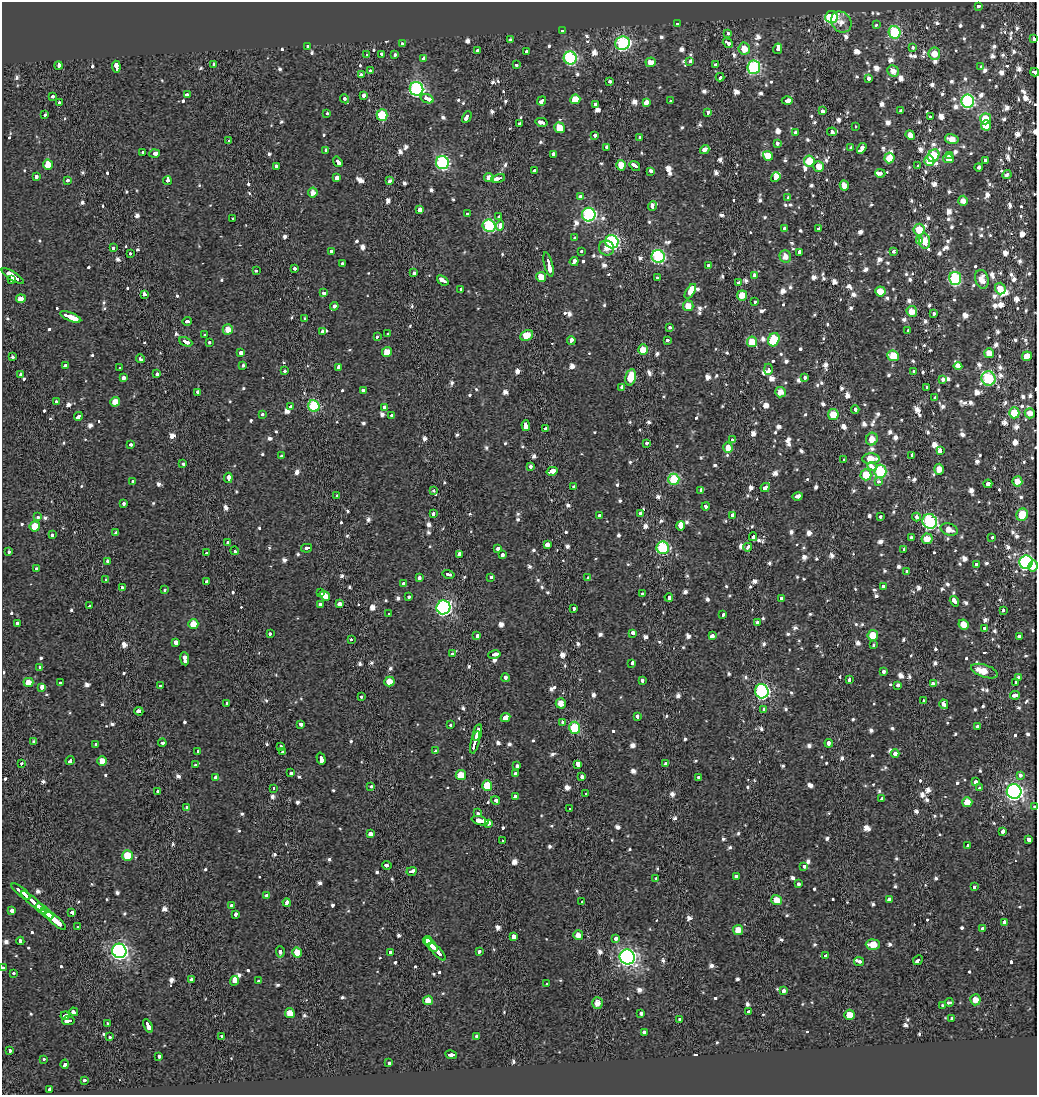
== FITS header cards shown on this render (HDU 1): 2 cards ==
NAXIS1  =                 1035
NAXIS2  =                 1093

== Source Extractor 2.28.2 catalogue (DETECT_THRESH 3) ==
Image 1035 x 1093 px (HDU 1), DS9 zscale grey, 1 PNG px = 1 image px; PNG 1039 x 1097 px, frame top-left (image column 1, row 1093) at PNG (2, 2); each listed source drawn as its Kron ellipse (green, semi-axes under 4 px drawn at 4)
Background -0.0593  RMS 0.04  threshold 0.12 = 3 sigma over >= 5 px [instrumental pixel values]
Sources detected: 1271; of the 1271, the 500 brightest by FLUX_AUTO listed and drawn (771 fainter detections omitted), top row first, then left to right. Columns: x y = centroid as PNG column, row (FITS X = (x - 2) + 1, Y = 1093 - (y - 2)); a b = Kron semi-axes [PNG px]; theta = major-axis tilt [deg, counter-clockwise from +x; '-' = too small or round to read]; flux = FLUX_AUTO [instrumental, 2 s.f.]
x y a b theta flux
979 6 3 3 - 33
831 17 6 6 - 490
841 22 11 9 -49 23
677 23 3 3 - 24
876 25 4 3 - 41
562 31 4 3 - 33
895 32 6 6 - 270
728 33 3 3 - 30
1033 38 4 3 - 110
510 40 3 3 - 27
402 43 3 3 - 40
622 43 7 6 - 420
728 43 5 3 - 48
308 46 4 3 - 35
913 48 3 3 - 24
744 49 6 5 - 40
778 49 5 3 - 55
477 51 3 3 - 61
526 51 3 3 - 29
367 54 3 3 - 24
382 54 4 3 - 28
934 54 6 6 - 34
395 55 3 3 - 42
423 58 3 3 - 38
570 58 6 6 - 390
690 61 4 3 - 36
651 62 5 5 - 25
214 64 4 3 - 23
58 65 4 3 - 58
516 65 4 3 - 25
716 65 3 3 - 77
116 67 6 3 -87 540
754 67 7 6 - 400
981 67 4 3 - 30
370 70 3 3 - 23
893 71 6 5 - 25
1035 72 4 3 - 60
361 75 3 3 - 37
720 77 4 3 - 44
868 78 3 3 - 39
609 82 3 3 - 64
416 89 7 7 - 560
187 94 4 3 - 82
364 95 3 3 - 65
53 96 3 3 - 26
345 99 5 3 - 44
427 99 7 3 -19 160
575 99 5 5 - 52
787 100 5 3 - 120
542 101 5 3 - 90
670 101 3 3 - 24
968 101 6 6 - 500
59 102 3 3 - 32
646 103 4 3 - 150
595 104 3 3 - 37
822 111 4 3 - 51
901 111 3 3 - 30
707 112 4 3 - 52
327 113 3 3 - 25
45 115 3 3 - 110
382 115 5 5 - 150
467 117 6 3 62 95
930 117 3 3 - 33
986 119 5 5 - 68
541 122 6 3 -14 83
520 124 4 3 - 61
986 125 5 5 - 45
855 126 3 3 - 56
559 128 5 5 - 54
796 132 4 3 - 44
832 132 5 4 - 73
595 135 3 3 - 170
910 135 5 4 - 25
640 137 4 3 - 34
952 139 7 5 -13 33
229 141 3 3 - 32
777 143 4 3 - 27
607 147 3 3 - 51
851 148 3 3 - 38
862 148 6 3 57 480
705 149 5 4 - 93
326 150 3 3 - 77
142 152 3 3 - 30
155 153 5 3 - 180
554 154 4 3 - 68
949 155 4 3 - 32
768 156 5 5 - 39
933 156 7 5 55 160
889 158 5 5 - 48
949 159 5 4 - 26
985 160 4 3 - 54
809 161 5 5 - 59
929 161 5 5 - 43
338 162 5 3 - 79
442 163 6 6 - 450
48 165 5 5 - 58
621 165 5 4 - 46
276 166 3 3 - 37
635 166 6 3 -37 130
819 166 5 5 - 27
918 166 3 3 - 22
978 167 4 3 - 85
534 171 4 3 - 44
651 171 4 3 - 68
880 173 5 3 - 76
1007 175 4 3 - 46
36 176 4 3 - 33
776 177 5 4 - 220
337 178 4 3 - 170
489 178 5 4 - 22
498 178 7 3 12 110
67 181 4 3 - 33
167 181 4 3 - 49
390 181 4 3 - 37
844 185 5 4 - 35
313 193 5 5 - 22
580 197 4 3 - 140
788 198 4 3 - 46
963 201 5 4 - 23
652 206 5 4 - 79
419 210 3 3 - 1000
468 213 3 3 - 38
589 215 7 7 - 490
499 216 3 3 - 26
233 219 3 3 - 25
500 225 5 3 - 55
489 226 6 6 - 330
784 228 3 3 - 24
819 228 3 3 - 30
919 230 6 5 - 52
575 238 4 3 - 33
919 240 3 3 - 38
925 241 7 5 -82 36
612 242 7 6 - 510
113 248 3 3 - 34
606 248 8 7 - 23
331 251 3 3 - 28
581 251 4 3 - 30
894 251 3 3 - 26
799 252 4 3 - 78
130 253 3 2 - 37
785 256 6 5 - 27
658 257 6 6 - 410
574 261 5 3 - 79
342 264 3 3 - 30
548 264 13 3 -76 210
708 265 3 3 - 30
294 269 3 3 - 24
256 271 3 3 - 28
414 273 3 3 - 49
13 276 13 3 -33 470
754 276 4 3 - 130
541 277 5 5 - 35
657 278 3 3 - 21
955 278 6 6 - 310
982 279 9 6 -75 32
11 280 3 3 - 67
443 280 6 3 -37 170
738 282 4 3 - 51
1000 288 6 5 - 36
461 289 3 3 - 96
690 291 8 4 59 420
880 292 5 5 - 43
324 293 4 3 - 70
144 294 4 3 - 130
742 295 5 5 - 33
21 299 5 4 - 27
755 302 3 3 - 22
334 306 4 4 - 39
688 306 5 5 - 32
912 311 5 5 - 32
934 313 3 3 - 25
71 317 11 3 -21 490
305 319 4 3 - 30
187 321 5 3 - 160
670 328 3 3 - 25
228 329 5 5 - 31
322 331 3 3 - 47
908 331 3 3 - 46
388 334 3 3 - 23
204 335 3 3 - 31
527 335 7 5 26 46
377 337 4 3 - 66
667 340 3 3 - 25
774 340 7 5 64 140
571 341 4 3 - 57
186 342 7 3 -23 170
209 342 3 3 - 27
752 342 5 5 - 68
643 350 5 5 - 42
387 352 5 4 - 32
241 353 4 3 - 68
989 353 5 4 - 34
893 356 6 5 - 84
1027 356 5 4 - 32
12 357 3 3 - 52
140 359 4 3 - 45
243 365 3 3 - 32
65 366 4 3 - 67
958 366 4 4 - 180
338 367 4 3 - 58
120 368 3 3 - 35
768 369 5 3 - 100
285 371 3 3 - 46
914 372 3 3 - 37
21 374 3 3 - 40
157 374 3 3 - 75
631 377 8 5 77 69
123 378 4 3 - 150
805 378 4 3 - 24
989 378 7 7 - 270
942 379 3 3 - 27
622 387 3 3 - 38
927 387 3 3 - 22
363 390 3 3 - 70
197 392 3 3 - 91
781 392 5 5 - 26
935 398 3 3 - 37
56 402 3 3 - 25
115 402 5 4 - 31
314 406 6 5 - 230
291 407 3 3 - 37
384 407 4 3 - 25
855 410 4 3 - 31
1014 413 5 5 - 92
1030 413 5 5 - 22
263 414 3 3 - 31
392 415 3 3 - 24
833 415 5 5 - 56
78 416 4 3 - 53
526 426 5 3 - 180
545 429 3 3 - 30
872 439 6 6 - 32
732 440 4 3 - 45
647 443 3 3 - 34
130 444 3 3 - 25
728 448 5 5 - 30
940 450 4 3 - 120
912 455 3 3 - 43
282 456 3 3 - 28
871 459 8 5 0 62
843 460 3 3 - 56
183 464 3 3 - 28
531 466 3 3 - 44
872 466 4 3 - 56
939 469 5 4 - 28
552 471 5 3 - 530
880 471 6 6 - 250
866 475 5 5 - 79
228 478 5 3 - 47
674 479 5 5 - 150
133 481 3 3 - 30
1017 481 5 5 - 26
878 482 3 3 - 28
988 484 4 3 - 490
573 487 3 3 - 29
765 487 5 3 - 62
701 490 4 3 - 110
434 491 3 3 - 25
337 496 3 3 - 37
797 496 5 3 - 97
123 504 3 3 - 28
706 506 4 3 - 64
433 513 3 3 - 38
641 513 3 3 - 46
1022 515 6 5 - 67
599 516 4 3 - 44
733 516 3 3 - 270
38 517 3 3 - 48
880 517 3 3 - 46
916 517 4 3 - 94
930 521 7 7 - 410
35 526 5 5 - 58
680 526 5 3 - 980
949 529 9 6 -19 27
115 533 3 3 - 33
53 535 3 3 - 56
753 537 4 3 - 67
911 537 3 3 - 46
992 538 3 3 - 30
927 539 5 5 - 30
227 542 3 3 - 40
547 545 3 3 - 130
748 547 4 3 - 39
306 548 5 3 - 40
663 548 6 6 - 310
498 549 4 3 - 63
904 550 3 3 - 48
8 551 3 3 - 65
234 551 4 3 - 86
207 553 3 3 - 78
459 554 3 3 - 260
502 554 3 3 - 30
107 561 3 3 - 32
1026 562 7 6 - 540
976 564 3 3 - 28
1033 566 6 4 79 27
37 569 3 3 - 39
907 572 3 3 - 30
449 574 6 3 -14 39
491 577 3 3 - 24
419 578 4 3 - 29
588 578 3 3 - 250
105 580 3 3 - 210
207 582 3 3 - 39
404 583 4 3 - 43
883 586 4 3 - 22
122 588 3 3 - 29
164 590 4 3 - 41
321 593 4 3 - 160
642 594 4 3 - 52
325 596 6 3 -36 240
409 596 3 3 - 23
669 597 4 3 - 64
781 599 4 3 - 32
954 601 5 3 - 92
321 604 4 3 - 55
339 604 4 3 - 350
90 606 3 3 - 28
443 607 7 7 - 640
574 609 3 3 - 23
1003 610 3 3 - 38
389 614 4 3 - 33
723 615 4 3 - 28
17 623 3 3 - 180
757 623 4 3 - 57
193 624 5 5 - 37
964 624 5 5 - 35
985 628 3 3 - 120
633 633 3 3 - 95
270 634 3 3 - 38
873 635 5 5 - 50
477 636 4 3 - 50
712 636 4 3 - 210
1019 636 4 3 - 26
351 640 3 3 - 170
176 642 4 3 - 120
873 645 3 3 - 26
452 654 4 3 - 37
494 655 6 3 11 99
185 659 6 3 -83 180
632 663 4 3 - 57
39 667 3 3 - 25
883 671 3 3 - 30
984 671 14 6 -18 39
1018 677 4 3 - 44
505 678 4 3 - 55
849 679 4 3 - 41
642 680 3 3 - 35
389 681 5 5 - 34
28 682 5 4 - 32
1016 682 3 3 - 22
61 683 4 3 - 26
933 684 3 3 - 87
898 685 3 3 - 29
160 686 4 3 - 54
42 687 4 3 - 92
762 691 7 6 - 540
1015 695 5 3 - 68
362 697 3 3 - 30
924 701 3 3 - 39
227 703 3 3 - 30
561 703 5 5 - 32
944 704 5 4 - 51
764 709 3 3 - 72
139 711 4 3 - 64
637 717 4 3 - 45
505 718 5 3 - 600
563 722 3 3 - 32
300 724 4 3 - 37
451 725 3 3 - 29
977 727 4 3 - 67
575 728 6 5 - 190
477 732 8 3 74 160
34 742 3 3 - 50
475 742 11 3 75 240
162 743 4 3 - 65
829 743 4 3 - 65
96 744 4 3 - 140
281 747 3 3 - 350
198 751 3 3 - 23
436 751 3 3 - 39
282 752 3 3 - 22
895 753 4 3 - 32
321 759 6 3 -74 120
70 761 5 3 - 140
102 761 5 4 - 23
21 763 3 3 - 28
578 764 4 3 - 230
666 764 3 3 - 30
195 765 4 3 - 25
517 766 3 3 - 42
291 773 4 3 - 36
515 774 4 3 - 75
461 775 5 5 - 53
1020 775 3 3 - 28
216 777 4 3 - 84
582 777 4 3 - 140
699 778 4 3 - 30
975 782 4 3 - 32
371 786 3 3 - 34
487 786 5 5 - 68
979 788 3 3 - 33
274 789 3 3 - 32
158 791 3 3 - 30
1014 792 7 7 - 1100
586 794 3 3 - 31
515 797 3 3 - 140
882 799 4 3 - 75
496 800 4 3 - 57
967 802 5 5 - 38
187 807 3 3 - 26
1035 807 3 3 - 30
570 809 3 3 - 77
478 813 4 3 - 57
480 821 9 3 -17 190
489 823 4 3 - 880
1003 831 4 3 - 67
371 834 3 3 - 240
1028 840 4 3 - 97
502 841 3 3 - 26
968 845 4 3 - 90
127 855 5 5 - 65
387 865 5 3 - 62
804 867 4 3 - 37
412 871 5 3 - 240
736 877 4 3 - 150
656 878 3 3 - 29
798 884 4 3 - 35
974 887 4 3 - 23
21 891 12 3 -40 280
266 895 3 3 - 41
890 899 3 3 - 280
776 900 5 5 - 35
33 901 15 3 -39 360
582 902 3 3 - 31
287 903 4 3 - 52
231 905 3 3 - 28
41 909 6 3 -36 170
12 911 3 3 - 110
72 912 4 3 - 140
47 914 7 3 -41 260
235 915 4 3 - 55
55 921 13 3 -40 240
1005 922 3 3 - 130
78 927 4 3 - 54
983 929 4 3 - 48
738 930 5 5 - 28
578 935 5 5 - 24
513 936 3 3 - 120
615 938 3 3 - 87
20 941 4 3 - 29
427 941 5 4 - 88
431 945 8 3 -50 200
873 945 7 5 -2 51
119 951 7 7 - 950
280 952 5 3 - 41
391 952 4 3 - 53
437 952 11 3 -47 200
479 952 4 3 - 25
297 953 5 5 - 58
826 956 4 3 - 22
627 957 8 7 - 1300
918 960 5 3 - 59
859 962 5 3 - 49
3 968 3 3 - 25
13 973 3 3 - 48
192 979 4 3 - 220
234 981 5 3 - 1700
259 981 4 3 - 49
546 984 3 3 - 42
783 991 3 3 - 38
428 1000 5 4 - 25
975 1000 5 5 - 28
949 1002 4 3 - 45
598 1003 6 5 - 24
942 1006 3 3 - 27
74 1012 4 3 - 59
748 1012 4 3 - 48
290 1013 5 5 - 35
641 1013 3 3 - 95
849 1015 5 5 - 45
65 1016 4 3 - 58
952 1018 4 3 - 98
680 1019 3 3 - 26
68 1021 6 3 5 100
107 1023 3 3 - 22
148 1026 7 3 -63 140
644 1032 4 3 - 26
222 1036 3 3 - 25
477 1036 3 3 - 98
109 1037 4 3 - 33
10 1050 3 3 - 49
451 1055 6 3 -11 130
159 1056 4 3 - 61
43 1059 3 3 - 45
389 1063 3 3 - 120
65 1064 4 3 - 62
85 1080 3 3 - 36
49 1089 4 3 - 49
At the frame edge (FLAGS 8, measured only in part): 4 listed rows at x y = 1033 38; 1035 72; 1035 807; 3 968
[771 fainter detections neither listed nor drawn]